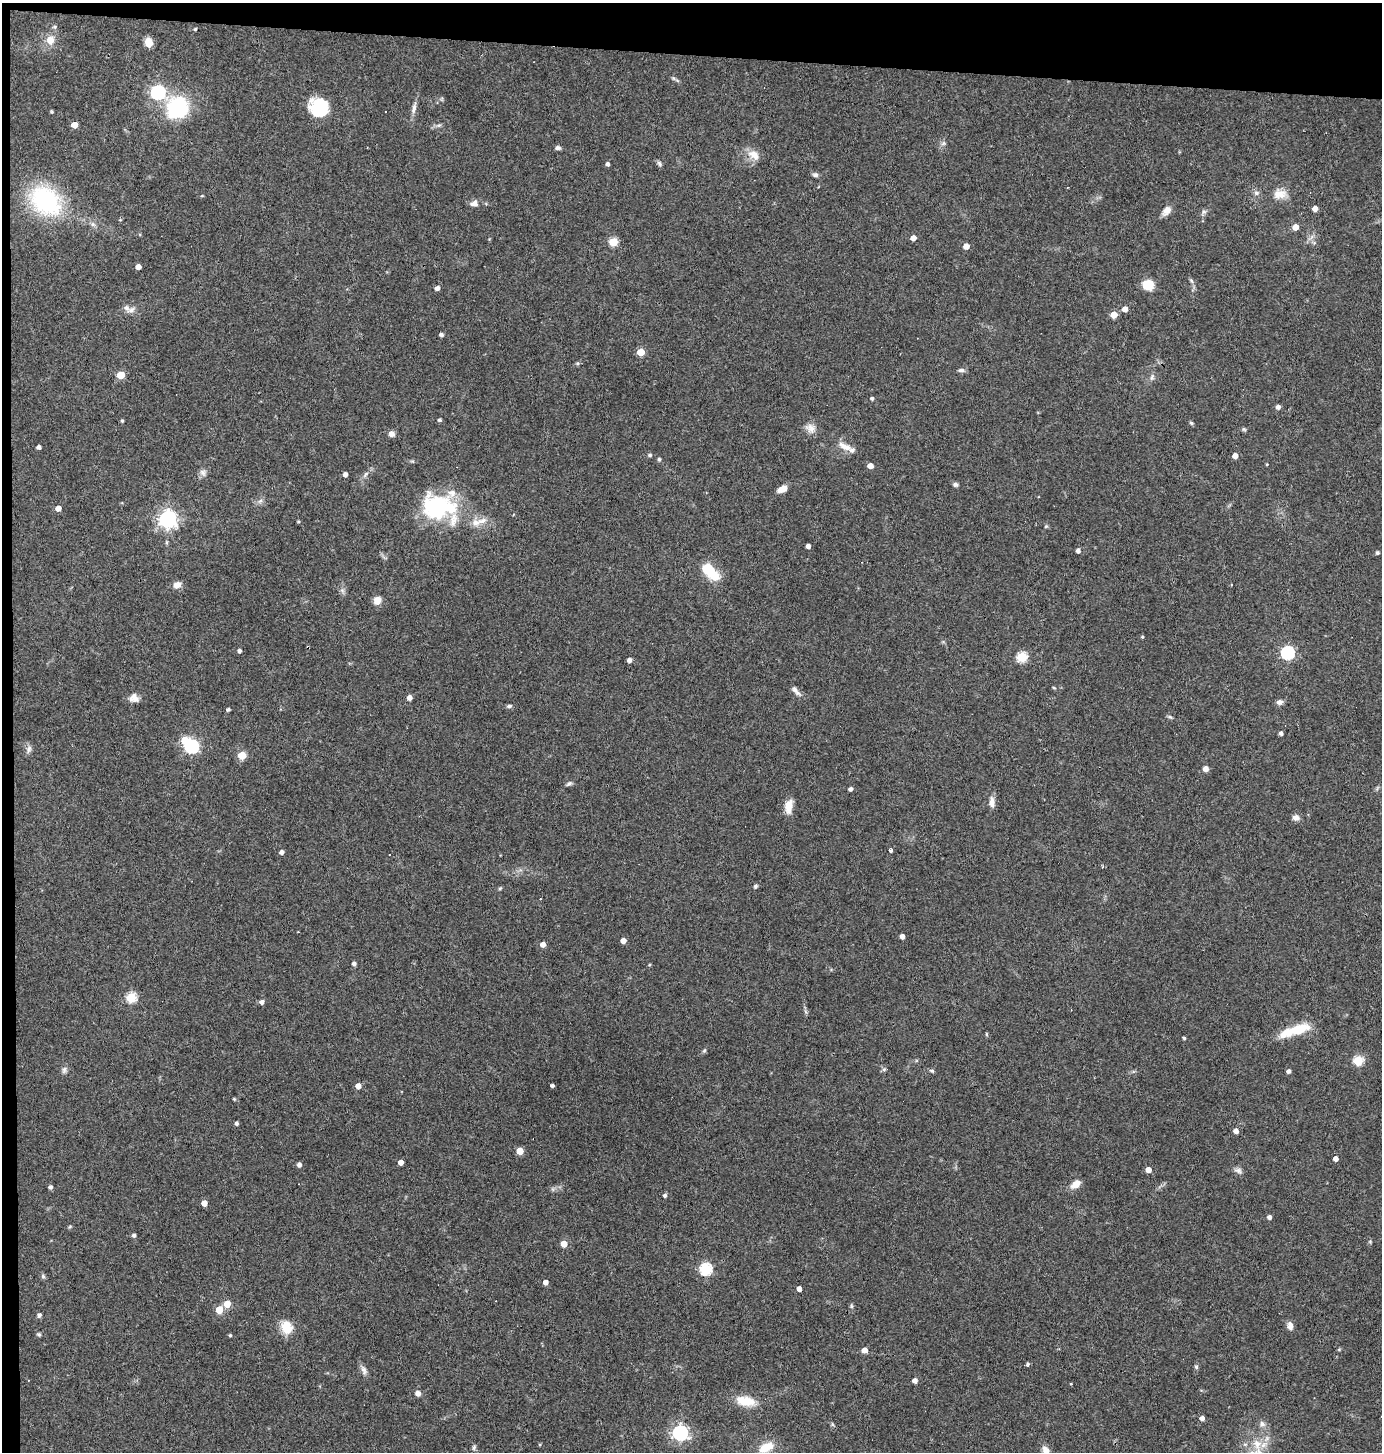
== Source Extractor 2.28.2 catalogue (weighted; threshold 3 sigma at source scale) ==
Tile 1 of 3 x 3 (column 1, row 1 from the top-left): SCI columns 139-1518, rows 2902-4351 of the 4378 x 4351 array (HDU 1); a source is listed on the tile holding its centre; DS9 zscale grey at full resolution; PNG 1384 x 1454 px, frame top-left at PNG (2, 3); no overlay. Shown black and unused: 4% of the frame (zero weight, under 3 of 4 exposures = <1% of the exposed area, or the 3 px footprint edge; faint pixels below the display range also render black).
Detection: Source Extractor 2.28.2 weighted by HDU 2 'WHT'; one run over the whole footprint, this tile lists its part. Background 0.0726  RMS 0.0056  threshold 0.0253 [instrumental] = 3 sigma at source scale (4.5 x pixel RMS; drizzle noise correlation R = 1.50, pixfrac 1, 0.05/0.05 arcsec/px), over >= 5 px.
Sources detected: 173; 2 inside a brighter object's white glare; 3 cosmic-ray / hot-pixel residue — not listed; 5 inside a brighter listed object's ellipse — not listed separately; the other 163 listed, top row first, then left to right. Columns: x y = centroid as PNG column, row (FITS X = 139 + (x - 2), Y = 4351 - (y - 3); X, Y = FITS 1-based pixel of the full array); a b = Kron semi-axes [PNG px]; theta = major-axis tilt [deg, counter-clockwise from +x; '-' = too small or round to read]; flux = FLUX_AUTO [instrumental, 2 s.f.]
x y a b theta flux
195 29 4 4 - 0.85
50 40 12 11 - 5.1
149 42 8 7 - 7.2
673 78 6 4 -18 0.82
158 92 6 6 - 100
177 108 21 20 - 46
319 108 21 18 -46 22
414 108 17 5 76 2.9
385 111 3 3 - 1.6
74 125 5 4 - 6.3
439 125 7 4 18 1.1
943 143 7 6 - 1.4
558 148 7 5 -2 1.5
754 155 17 11 -34 6.1
659 163 8 5 -60 1.2
607 164 4 4 - 1.5
815 175 6 5 - 1.6
1067 187 3 2 - 0.38
1256 193 8 7 - 1.7
1280 194 18 11 2 6.2
46 201 26 20 -42 78
474 203 11 8 14 2.9
1315 208 4 4 - 3.8
1167 211 13 8 50 3.9
1204 212 7 5 29 1.3
1295 227 5 5 - 5.4
913 238 5 4 - 4.2
613 242 5 5 - 23
966 246 5 5 - 4.6
138 267 4 4 - 3.6
1191 280 8 4 -58 1.1
1148 285 9 8 - 14
437 288 5 4 - 2.1
1125 309 5 4 - 4.4
132 310 12 6 28 2.4
1114 315 5 5 - 10
441 335 4 4 - 1.6
641 352 5 5 - 14
961 370 8 5 1 1.6
121 375 5 5 - 15
1152 377 10 5 74 1.6
872 398 4 4 - 1.2
1278 407 4 4 - 2.2
439 420 4 4 - 1.1
122 421 4 3 - 0.84
1191 423 5 4 - 0.9
810 428 15 11 -37 4.3
1244 429 6 5 - 0.82
391 434 7 7 - 2.5
39 447 4 4 - 2
845 447 20 8 -26 5.6
650 455 5 5 - 1
1235 456 4 4 - 3.9
659 459 4 4 - 1
1267 464 4 3 - 0.45
870 466 5 4 - 4.5
203 473 10 7 -55 2.1
345 474 4 4 - 2.6
366 474 10 5 54 1.8
955 485 6 5 - 1.3
782 489 11 6 28 4.3
260 501 7 4 19 1.2
437 507 32 29 10 51
58 508 4 4 - 4.2
168 519 7 6 - 260
298 521 4 3 - 0.62
476 523 12 10 -7 4.8
1046 526 5 4 - 0.65
808 546 4 4 - 2.5
1078 551 5 4 - 2.1
1377 553 4 4 - 1
710 572 17 8 -47 24
177 585 10 7 18 3.5
342 590 7 5 -44 1.4
377 600 10 9 - 4.1
1142 637 4 3 - 0.63
239 651 4 4 - 1.8
1288 653 6 6 - 88
1022 657 5 5 - 37
629 660 4 4 - 2.2
1054 688 5 3 - 0.48
796 691 17 6 -49 2.7
409 697 4 4 - 3.6
134 698 12 11 - 3.7
1279 702 7 6 - 2.3
509 706 7 4 14 1.1
228 709 4 3 - 1
1170 717 7 4 -43 0.92
1281 733 4 3 - 1.6
191 746 6 6 - 100
29 749 11 6 72 2
242 755 5 5 - 15
1206 769 5 5 - 3.9
569 784 8 5 36 1.2
850 789 4 3 - 1.8
992 802 13 7 88 3.8
788 806 18 9 84 6
1296 817 8 7 - 2.8
891 850 3 3 - 13
281 852 4 4 - 2.1
755 886 5 4 - 1.2
500 888 6 4 44 0.68
902 936 4 4 - 2.6
623 940 4 4 - 4.4
543 944 4 4 - 4.4
354 964 5 4 - 1.4
131 998 5 5 - 36
262 1002 5 4 - 2.2
1295 1030 39 10 18 17
986 1034 5 3 - 0.58
1184 1038 3 3 - 0.84
704 1051 6 4 44 0.78
1358 1061 5 5 - 33
884 1069 6 4 1 0.88
64 1070 10 6 68 1.7
932 1071 7 5 -18 0.93
1289 1071 4 4 - 1.8
552 1085 3 3 - 1.3
358 1086 4 4 - 4.8
234 1099 4 4 - 0.62
236 1123 4 4 - 1.4
1236 1131 4 4 - 3.8
520 1151 5 5 - 11
1335 1159 4 4 - 3.4
401 1162 4 4 - 4.4
299 1165 4 4 - 2.5
1148 1170 4 4 - 5.5
1238 1170 11 7 -14 2
1076 1184 10 7 40 5.8
50 1187 4 4 - 1.5
665 1195 4 4 - 1.3
204 1203 4 4 - 5.6
1269 1217 4 4 - 2.1
134 1235 4 4 - 1.4
564 1244 5 5 - 7
705 1269 6 5 - 61
43 1276 6 6 - 1
546 1282 4 4 - 3.4
799 1289 4 4 - 3.7
227 1304 5 4 - 12
851 1306 5 5 - 0.86
219 1310 5 5 - 14
39 1315 5 4 - 1.8
1290 1326 11 7 -78 2.7
286 1327 14 12 -71 11
39 1334 5 5 - 0.9
230 1335 4 3 - 0.74
1339 1349 6 3 19 0.57
864 1350 4 4 - 6.2
1028 1364 5 3 - 1.1
1196 1367 6 5 - 0.94
364 1370 14 7 -72 2.5
915 1381 4 4 - 3
1071 1384 3 3 - 0.42
418 1393 5 5 - 3.4
745 1401 25 12 -11 11
1202 1418 4 4 - 2.6
1262 1424 9 7 -34 2.1
680 1433 6 6 - 160
1257 1444 16 11 -79 8.4
474 1447 7 5 75 1.2
766 1447 19 10 29 10
1046 1450 10 7 -56 3.7
Isophote crosses this tile's border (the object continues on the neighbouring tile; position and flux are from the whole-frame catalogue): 1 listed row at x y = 1046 1450